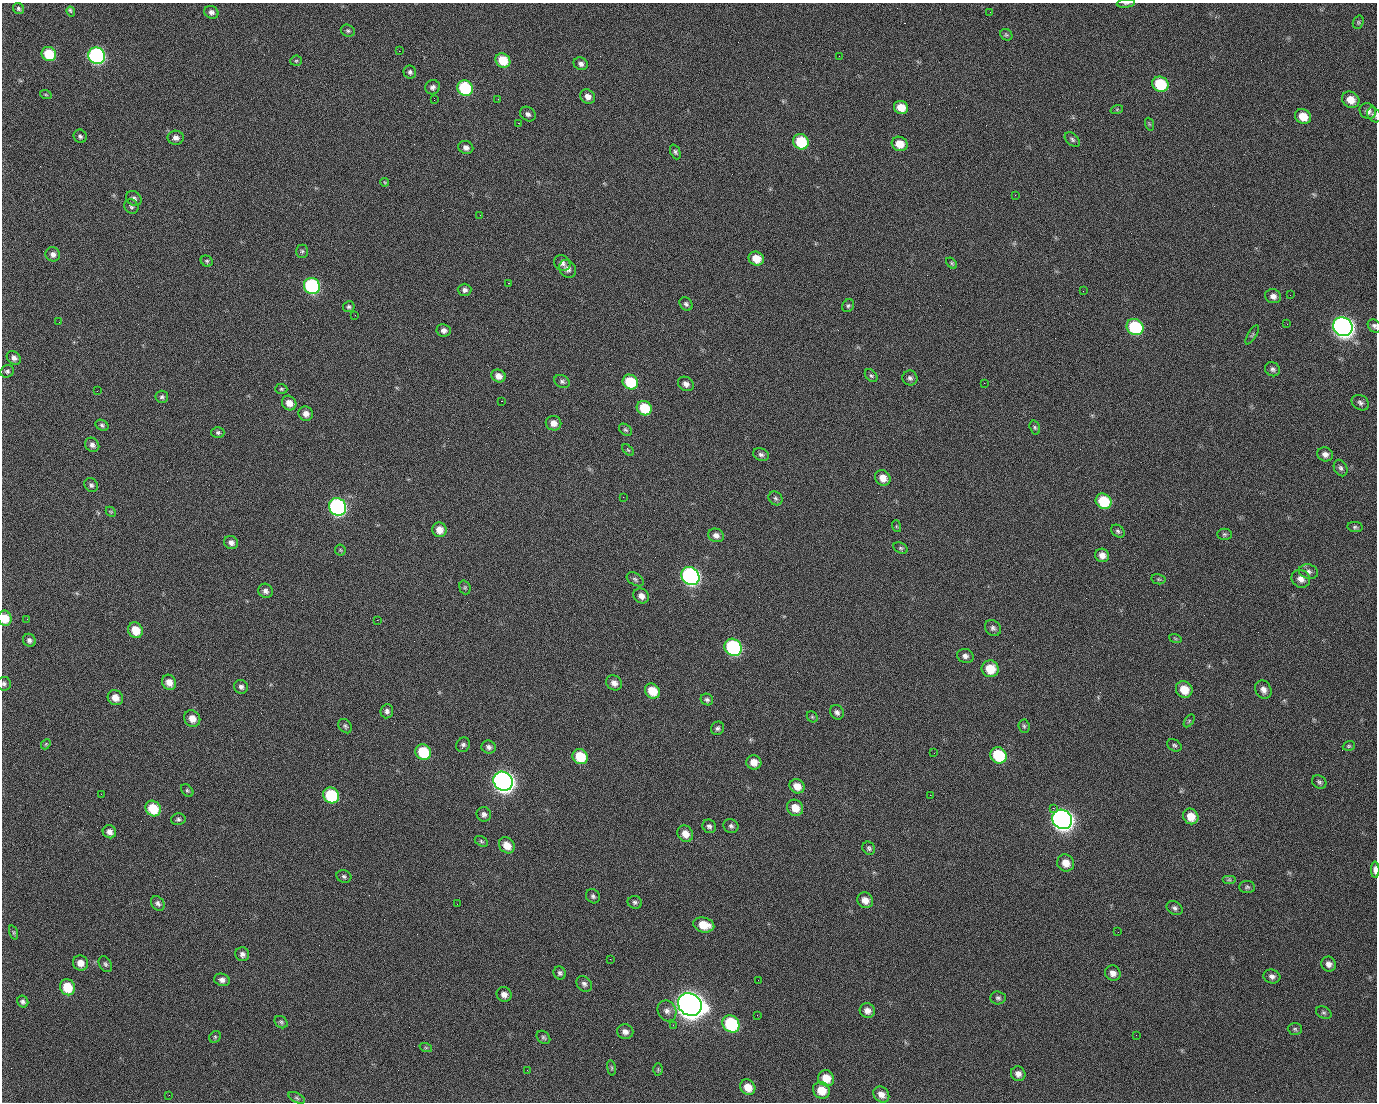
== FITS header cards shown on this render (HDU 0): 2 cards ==
NAXIS1  =                 1375 / length of data axis 1
NAXIS2  =                 1100 / length of data axis 2

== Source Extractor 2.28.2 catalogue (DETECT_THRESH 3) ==
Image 1375 x 1100 px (HDU 0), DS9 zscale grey, 1 PNG px = 1 image px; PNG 1379 x 1104 px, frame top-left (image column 1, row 1100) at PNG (2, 3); each listed source drawn as its Kron ellipse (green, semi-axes under 4 px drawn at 4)
Background 1500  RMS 31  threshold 93.9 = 3 sigma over >= 5 px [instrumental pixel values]
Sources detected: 232; all 232 listed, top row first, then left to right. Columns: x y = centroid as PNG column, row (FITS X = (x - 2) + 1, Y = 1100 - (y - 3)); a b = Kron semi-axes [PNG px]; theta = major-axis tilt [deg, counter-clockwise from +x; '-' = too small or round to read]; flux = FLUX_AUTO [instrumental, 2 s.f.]
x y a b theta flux
1126 3 9 3 5 3.1e+03
18 9 6 5 - 4.1e+03
71 11 5 3 - 6.4e+03
211 12 7 6 - 7.5e+03
990 12 2 2 - 1.8e+03
1358 22 7 5 71 3.4e+03
348 31 7 6 - 4.1e+03
1006 35 6 5 - 3.3e+03
399 51 2 2 - 2.4e+04
49 54 7 7 - 7.1e+04
96 56 8 8 - 4.9e+05
839 56 2 2 - 1.0e+03
503 60 8 7 - 5.7e+04
296 61 5 5 - 3.2e+03
581 64 7 6 - 8.0e+03
410 72 6 6 - 5.0e+03
1160 84 8 7 - 1.0e+05
433 87 7 7 - 7.1e+03
465 88 8 7 - 1.7e+05
46 95 6 3 -19 2.6e+03
588 97 8 6 -41 1.3e+04
498 99 3 3 - 1.7e+03
434 100 2 2 - 4.2e+03
1351 100 9 7 -34 2.6e+04
901 107 7 6 - 3.4e+04
1117 109 6 4 19 2.9e+03
1368 111 8 7 - 1.0e+04
528 114 8 6 -34 7.3e+03
1374 115 8 6 -51 5.8e+03
1303 116 8 7 - 3.5e+04
518 123 2 2 - 2.8e+04
1149 124 6 4 -71 2.5e+03
80 136 7 6 - 5.4e+03
176 138 8 7 - 1.1e+04
1072 139 9 5 -41 5.1e+03
801 142 8 7 - 8.9e+04
900 144 8 7 - 3.0e+04
466 147 7 6 - 9.7e+03
675 152 8 5 -68 4.6e+03
385 182 4 4 - 2.0e+03
1015 195 2 2 - 7.4e+03
134 198 8 6 -40 7.0e+03
131 207 7 6 - 5.5e+03
480 215 2 2 - 8.8e+02
302 251 6 5 - 4.0e+03
53 254 7 7 - 9.0e+03
756 258 8 6 -24 3.0e+04
207 261 6 5 - 3.3e+03
562 263 9 7 -40 8.9e+03
952 263 6 4 -42 3.1e+03
568 269 9 8 - 1.1e+04
508 283 2 2 - 5.7e+04
312 286 8 7 - 3.0e+05
465 290 7 6 - 6.8e+03
1083 291 2 2 - 3.8e+03
1290 295 3 2 - 2.2e+03
1273 296 8 7 - 1.1e+04
686 304 7 6 - 5.4e+03
848 306 7 5 56 4.2e+03
349 307 6 5 - 4.5e+03
355 315 2 2 - 1.3e+03
59 322 2 2 - 1.4e+03
1287 324 2 2 - 1.4e+03
1374 326 7 6 - 5.4e+03
1135 327 9 7 -37 1.7e+05
1343 327 10 9 - 1.4e+06
444 330 7 6 - 9.3e+03
1252 335 11 3 58 2.9e+03
14 358 8 6 -40 8.7e+03
1273 369 8 7 - 6.1e+03
7 371 7 6 - 5.1e+03
498 376 7 6 - 1.5e+04
871 376 7 5 -47 4.1e+03
910 378 7 7 - 6.7e+03
562 381 8 6 -26 5.5e+03
630 382 8 7 - 8.8e+04
984 383 2 2 - 1.6e+04
686 384 8 6 -34 1.0e+04
281 389 6 5 - 3.4e+03
97 391 2 2 - 1.4e+03
162 397 6 6 - 4.5e+03
501 401 3 2 - 5.8e+04
289 403 7 7 - 1.9e+04
1360 403 9 7 -34 7.2e+03
644 408 8 7 - 6.6e+04
306 414 7 7 - 1.3e+04
553 423 8 7 - 1.5e+04
102 425 7 5 -29 4.3e+03
1035 428 7 5 -73 3.7e+03
625 430 7 5 -39 4.1e+03
218 433 6 5 - 4.5e+03
92 445 7 6 - 8.4e+03
628 450 7 4 -44 2.9e+03
1325 454 8 7 - 9.6e+03
761 455 8 6 -23 6.1e+03
1341 468 8 6 -65 5.9e+03
883 478 8 7 - 2.1e+04
91 485 7 6 - 5.2e+03
623 497 2 2 - 3.4e+03
775 498 7 6 - 5.0e+03
1103 501 8 7 - 8.5e+04
338 507 9 8 - 5.4e+05
111 512 6 4 -44 3.0e+03
896 526 6 4 -72 2.4e+03
1355 527 8 5 -9 4.1e+03
439 530 7 7 - 2.0e+04
1118 531 7 5 -40 4.7e+03
1224 534 7 5 0 3.9e+03
716 535 8 6 -22 9.7e+03
231 543 7 6 - 9.8e+03
901 548 7 5 -26 3.7e+03
340 550 6 5 - 3.0e+03
1102 555 7 6 - 1.4e+04
1308 572 9 7 -16 8.0e+03
690 576 9 8 - 6.4e+05
635 579 9 6 -33 4.8e+03
1158 579 7 5 -11 3.3e+03
1301 579 10 8 -33 1.4e+04
465 587 7 5 -71 3.5e+03
265 591 7 7 - 7.8e+03
641 596 8 7 - 1.3e+04
5 618 7 6 - 4.0e+04
27 619 3 2 - 2.1e+03
377 620 2 2 - 1.3e+04
993 628 8 7 - 7.0e+03
135 630 8 7 - 4.0e+04
1175 638 6 4 -19 2.7e+03
29 640 7 6 - 6.6e+03
733 647 9 8 - 3.0e+05
965 656 8 7 - 7.8e+03
990 669 8 8 - 4.5e+04
169 682 8 6 -62 1.9e+04
614 683 8 7 - 1.2e+04
4 684 7 7 - 5.2e+03
241 687 7 6 - 6.9e+03
1184 689 9 8 - 3.7e+04
1263 690 9 7 -62 1.1e+04
652 691 8 7 - 4.4e+04
115 698 8 7 - 1.9e+04
707 700 6 5 - 5.0e+03
387 711 7 6 - 7.2e+03
837 712 7 6 - 7.2e+03
812 717 6 5 - 3.0e+03
192 719 8 7 - 2.1e+04
1189 721 7 4 55 3.0e+03
345 726 8 6 -52 4.8e+03
1024 726 7 5 -86 4.2e+03
717 728 7 6 - 5.2e+03
46 744 5 4 - 2.8e+03
463 745 7 6 - 5.7e+03
1174 745 7 5 -31 4.4e+03
1349 746 6 4 20 3.2e+03
489 747 7 6 - 6.6e+03
423 752 8 7 - 9.1e+04
934 753 3 2 - 1.7e+03
998 755 8 7 - 1.1e+05
580 756 8 7 - 6.8e+04
754 762 7 7 - 2.0e+04
503 781 10 9 - 1.4e+06
1319 782 7 6 - 4.9e+03
797 786 8 6 -35 2.2e+04
187 791 7 5 -48 3.8e+03
101 794 2 2 - 2.7e+03
331 795 8 7 - 1.3e+05
930 795 2 2 - 8.2e+03
795 808 8 7 - 2.8e+04
1053 808 2 2 - 1.8e+04
153 809 8 7 - 6.9e+04
484 814 7 7 - 7.9e+03
1191 816 8 7 - 3.0e+04
178 819 7 6 - 4.7e+03
1062 819 10 9 - 1.4e+06
709 826 7 6 - 5.8e+03
731 826 7 7 - 6.1e+03
109 832 7 6 - 1.1e+04
685 834 8 7 - 2.0e+04
481 841 7 4 -31 3.3e+03
507 845 9 7 -46 2.6e+04
869 848 7 6 - 5.0e+03
1066 863 9 8 - 2.2e+04
1375 870 8 4 -89 1.3e+04
344 876 7 6 - 4.8e+03
1229 880 7 4 0 3.8e+03
1247 887 8 6 0 4.8e+03
593 896 7 6 - 5.4e+03
865 900 8 7 - 1.8e+04
635 902 7 6 - 5.2e+03
158 903 8 6 -54 6.3e+03
457 904 3 2 - 1.7e+03
1175 908 8 6 -31 5.9e+03
704 925 11 7 -14 3.9e+04
13 932 7 3 -72 2.8e+03
1118 932 2 2 - 2.7e+03
242 954 7 7 - 8.0e+03
610 959 3 2 - 2.9e+03
80 963 8 7 - 1.7e+04
105 964 8 6 -61 4.8e+03
1329 964 8 7 - 1.1e+04
560 973 6 6 - 5.4e+03
1113 973 8 7 - 1.2e+04
1272 976 8 7 - 8.0e+03
222 980 8 6 -14 8.9e+03
758 980 2 2 - 2.0e+03
584 984 9 7 -48 7.2e+03
67 987 8 7 - 5.7e+04
504 994 7 7 - 1.1e+04
998 998 7 6 - 4.9e+03
23 1002 6 5 - 5.4e+03
690 1004 12 10 -34 3.1e+06
667 1011 11 9 -60 1.1e+04
867 1011 8 7 - 1.3e+04
1324 1013 8 5 -28 4.1e+03
757 1015 2 2 - 1.5e+03
281 1022 7 5 -38 4.2e+03
731 1024 9 8 - 1.8e+05
673 1025 3 2 - 4.0e+03
1295 1029 7 6 - 4.2e+03
625 1032 8 7 - 1.0e+04
1136 1035 2 2 - 9.2e+02
215 1037 6 5 - 3.5e+03
543 1037 7 5 -44 4.3e+03
426 1048 6 4 -19 2.6e+03
611 1068 8 4 -82 3.4e+03
658 1069 6 5 - 3.1e+03
527 1070 2 2 - 1.0e+03
1018 1074 7 7 - 1.0e+04
826 1078 8 7 - 3.3e+04
748 1087 8 7 - 2.8e+04
821 1090 9 8 - 3.5e+04
881 1094 9 7 -45 1.4e+04
169 1095 2 2 - 6.4e+03
297 1098 9 5 -28 4.4e+03
At the frame edge (FLAGS 8, measured only in part): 6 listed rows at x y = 1126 3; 1374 115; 1374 326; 5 618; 4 684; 1375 870